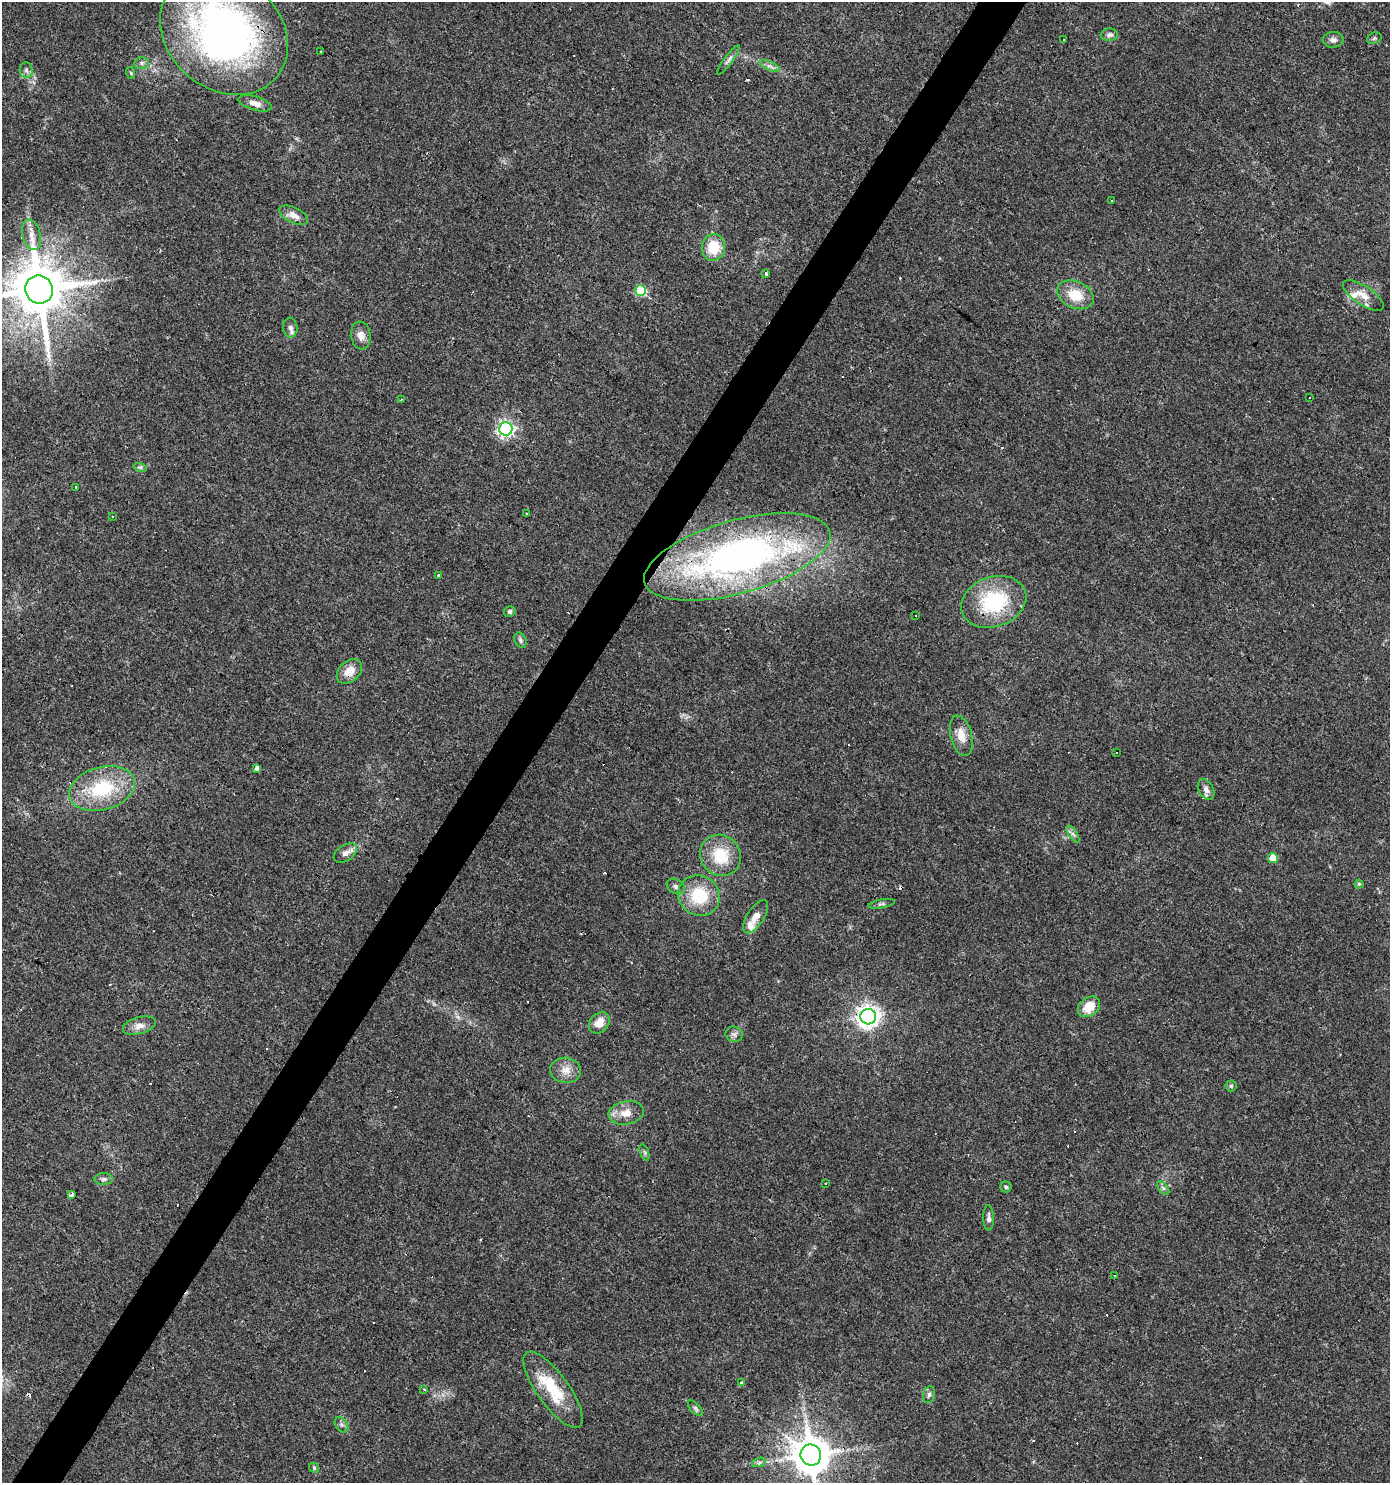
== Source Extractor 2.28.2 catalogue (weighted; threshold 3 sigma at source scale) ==
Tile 7 of 4 x 4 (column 3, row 2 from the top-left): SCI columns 2962-4349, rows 2970-4450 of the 5986 x 5932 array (HDU 1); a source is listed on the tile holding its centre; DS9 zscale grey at full resolution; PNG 1392 x 1485 px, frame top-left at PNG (2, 2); each listed source drawn as its Kron ellipse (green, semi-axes under 4 px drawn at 4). Shown black and unused: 4% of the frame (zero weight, under 3 of 4 exposures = <1% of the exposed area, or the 3 px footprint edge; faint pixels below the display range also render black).
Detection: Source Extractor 2.28.2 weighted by HDU 2 'WHT'; one run over the whole footprint, this tile lists its part. Background 0.0318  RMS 0.0037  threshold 0.0166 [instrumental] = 3 sigma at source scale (4.5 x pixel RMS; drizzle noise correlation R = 1.50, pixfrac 1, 0.0396/0.0396 arcsec/px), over >= 5 px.
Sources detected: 116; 37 cosmic-ray / hot-pixel residue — neither listed nor drawn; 3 inside a brighter listed object's ellipse — not listed separately; the other 76 listed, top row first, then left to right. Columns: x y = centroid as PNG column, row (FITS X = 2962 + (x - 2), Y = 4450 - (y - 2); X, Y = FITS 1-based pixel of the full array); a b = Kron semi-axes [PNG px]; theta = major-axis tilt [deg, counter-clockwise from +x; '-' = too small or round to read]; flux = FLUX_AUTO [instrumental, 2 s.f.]
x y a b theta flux
224 33 69 56 -40 160
1109 35 8 6 4 1.1
1374 38 7 5 21 0.69
1063 40 3 3 - 0.75
1333 40 10 8 4 1.6
321 52 3 3 - 0.61
728 60 18 4 54 1.3
142 63 7 6 - 1
769 66 11 4 -22 1.4
26 70 8 6 -84 1.1
131 73 6 4 -71 0.45
255 103 17 7 -17 2.5
1111 200 3 2 - 0.38
294 215 15 7 -25 3.1
31 235 16 9 -76 3.9
713 247 13 11 81 10
766 273 3 3 - 2.9
39 290 14 14 - 2500
641 291 5 5 - 20
1075 295 19 13 -24 8.8
1363 295 23 9 -34 4.2
290 327 10 7 -84 1.4
361 336 14 9 -83 2.7
1309 398 3 3 - 0.53
401 399 3 2 - 0.41
506 429 7 6 - 98
140 467 7 4 -17 0.64
76 487 3 3 - 1.2
527 514 3 3 - 0.78
112 516 3 2 - 0.43
737 557 96 36 16 170
438 575 3 3 - 3.7
994 602 33 25 20 27
510 611 6 5 - 1
916 616 2 2 - 0.41
520 640 8 5 -64 0.88
349 671 14 10 44 4.9
961 736 20 10 -75 5.1
1117 752 3 3 - 0.91
257 768 4 4 - 1.4
102 788 34 21 16 23
1206 790 11 7 -61 1.9
1073 834 10 4 -56 0.99
345 853 13 8 33 2.1
720 855 21 20 - 13
1273 858 5 5 - 5.9
1359 884 4 4 - 0.46
676 887 10 7 -32 1.4
699 896 21 20 - 15
881 904 13 4 10 0.86
756 917 19 8 57 3.3
1089 1007 12 9 39 6.9
868 1017 8 7 - 270
599 1023 12 9 47 4.4
139 1025 17 8 16 2.8
734 1034 9 7 -22 1.3
566 1070 15 12 -6 4.1
1231 1086 5 5 - 0.6
626 1113 18 11 10 4.8
645 1152 8 3 -71 0.7
104 1179 9 6 1 1
825 1184 3 2 - 0.38
1006 1187 5 5 - 0.56
1163 1188 8 4 -53 0.77
71 1194 3 3 - 24
989 1218 13 5 -89 1.3
1114 1276 3 3 - 0.66
741 1383 3 3 - 3.9
424 1389 3 3 - 0.56
553 1390 45 16 -54 17
929 1395 8 5 78 1.1
695 1408 9 5 -49 0.92
341 1425 8 6 -56 1.1
811 1455 10 10 - 1100
759 1462 7 4 20 0.79
314 1468 5 4 - 0.54
Overlapping masked pixels (flux is a lower limit): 7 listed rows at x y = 224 33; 255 103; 39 290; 737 557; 868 1017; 71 1194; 811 1455
Isophote crosses this tile's border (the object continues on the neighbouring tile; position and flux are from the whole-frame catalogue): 3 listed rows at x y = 224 33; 39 290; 811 1455